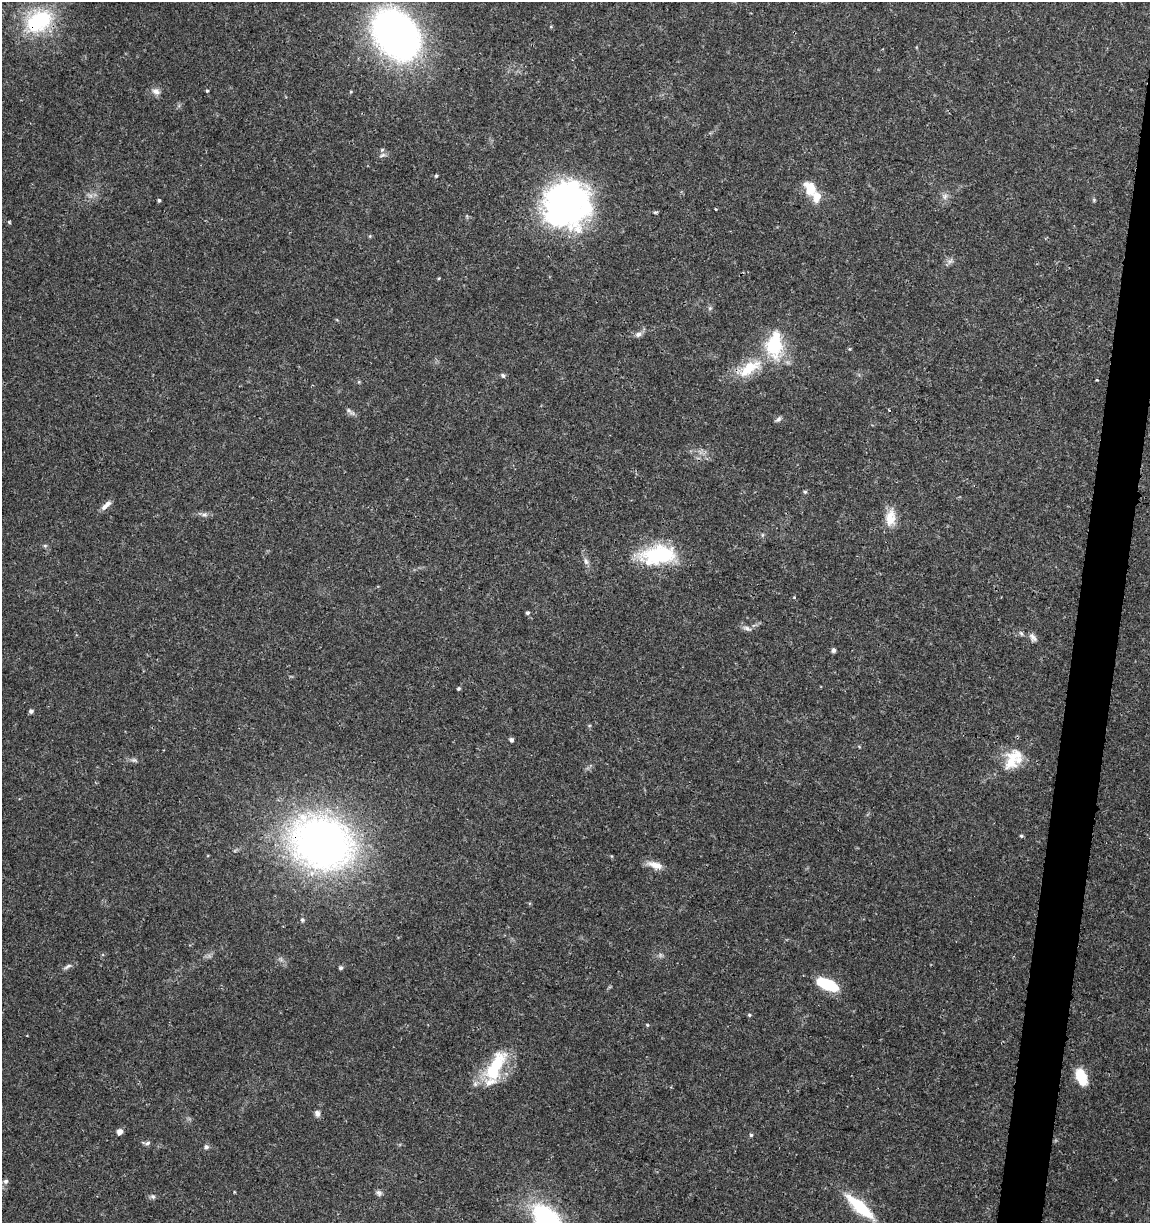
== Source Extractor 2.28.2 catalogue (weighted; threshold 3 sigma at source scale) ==
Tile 10 of 4 x 4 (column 2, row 3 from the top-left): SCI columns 1375-2522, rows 1232-2452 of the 5104 x 4898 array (HDU 1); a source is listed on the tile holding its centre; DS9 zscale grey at full resolution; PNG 1152 x 1225 px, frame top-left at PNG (2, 2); no overlay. Shown black and unused: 3% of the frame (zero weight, under 3 of 4 exposures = <1% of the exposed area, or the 3 px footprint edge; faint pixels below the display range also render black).
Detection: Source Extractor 2.28.2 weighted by HDU 2 'WHT'; one run over the whole footprint, this tile lists its part. Background 0.0341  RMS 0.0023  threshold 0.0101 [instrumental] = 3 sigma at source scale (4.5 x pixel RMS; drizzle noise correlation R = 1.50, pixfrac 1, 0.0396/0.0396 arcsec/px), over >= 5 px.
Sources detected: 69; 2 inside a brighter object's white glare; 2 cosmic-ray / hot-pixel residue — not listed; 5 inside a brighter listed object's ellipse — not listed separately; the other 60 listed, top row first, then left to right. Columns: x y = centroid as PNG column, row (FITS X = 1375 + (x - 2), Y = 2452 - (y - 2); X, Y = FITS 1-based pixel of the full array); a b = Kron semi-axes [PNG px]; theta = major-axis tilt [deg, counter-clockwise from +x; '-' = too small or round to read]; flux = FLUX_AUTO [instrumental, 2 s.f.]
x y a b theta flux
39 21 34 25 31 19
396 35 54 39 -52 95
156 91 11 8 -21 1.2
207 91 4 3 - 0.25
382 150 5 5 - 0.35
382 155 10 4 27 0.57
436 176 5 4 - 0.27
810 189 14 11 85 4.1
945 196 9 8 - 0.94
159 200 5 4 - 0.35
567 203 52 48 9 61
715 209 3 2 - 0.18
950 261 9 4 37 0.64
439 278 4 3 - 0.21
710 308 6 4 72 0.37
638 334 9 6 14 0.91
774 345 35 20 86 12
749 368 38 16 33 8
503 375 6 5 - 0.57
1097 380 3 3 - 0.25
349 411 11 4 -53 0.63
778 419 10 4 45 0.53
805 492 5 5 - 0.32
104 507 10 6 36 1
204 514 8 6 -10 0.71
890 518 22 13 84 3.5
45 546 6 5 - 0.36
659 555 44 22 4 16
586 561 10 5 -65 0.81
528 613 5 5 - 0.45
747 628 13 6 -23 0.89
1033 637 14 6 -46 0.99
833 650 6 5 - 0.54
458 689 4 4 - 0.36
31 711 4 4 - 0.61
511 740 4 4 - 0.63
1013 759 32 21 54 7.2
134 760 8 4 -1 0.54
1021 836 4 4 - 0.34
322 842 67 54 -21 110
611 856 5 3 - 0.21
655 865 21 9 -19 2.3
302 920 5 5 - 0.41
68 966 12 5 31 0.72
341 968 4 4 - 0.52
827 984 19 8 -23 13
749 1015 5 4 - 0.28
647 1025 4 4 - 0.22
495 1066 45 17 61 12
1081 1077 17 9 -70 7
317 1113 8 7 - 0.84
120 1132 7 6 - 1
751 1135 5 4 - 0.33
147 1143 10 5 1 0.63
206 1147 6 6 - 0.66
6 1181 8 6 42 0.73
379 1193 8 7 - 0.65
153 1196 7 6 - 0.52
860 1207 37 11 -41 11
548 1222 32 16 -50 49
Overlapping masked pixels (flux is a lower limit): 3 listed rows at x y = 39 21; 567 203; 322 842
Isophote crosses this tile's border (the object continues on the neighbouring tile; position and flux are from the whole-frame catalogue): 2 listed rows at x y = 6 1181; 548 1222